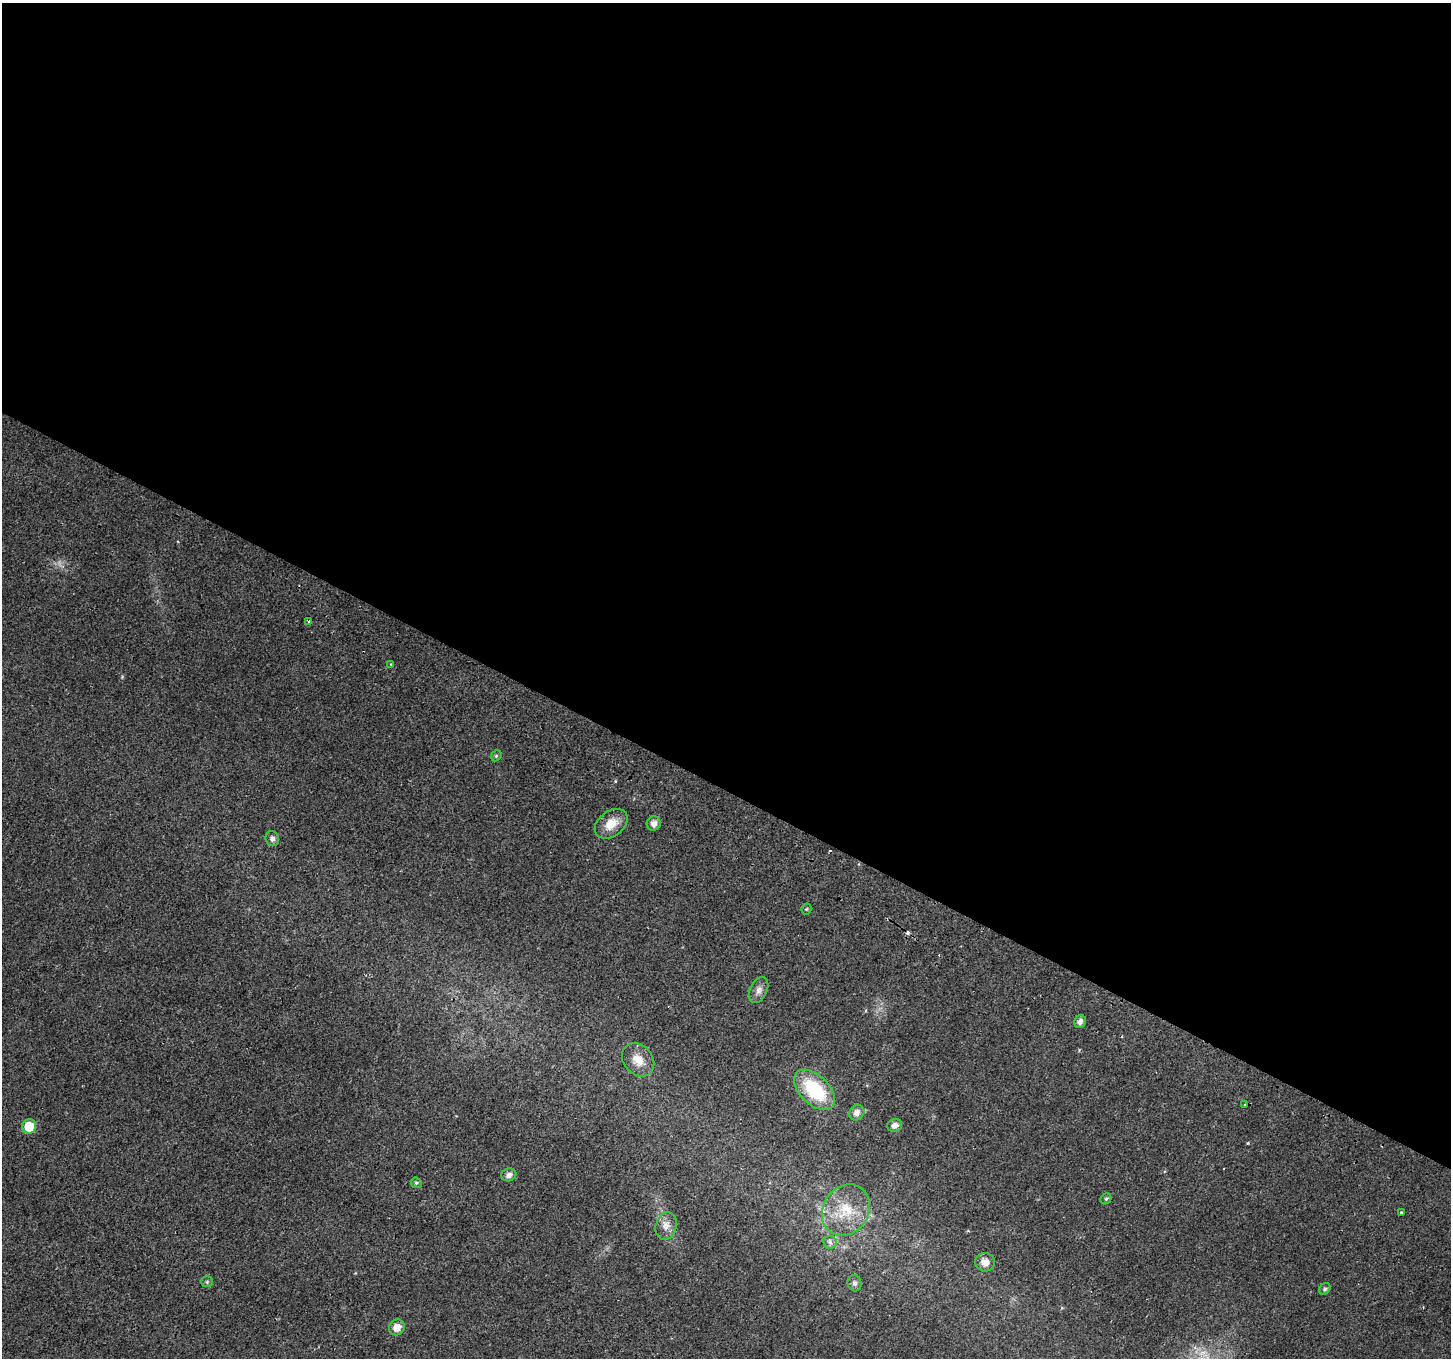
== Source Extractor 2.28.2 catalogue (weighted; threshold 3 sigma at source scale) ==
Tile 3 of 4 x 4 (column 3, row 1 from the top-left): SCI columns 2935-4383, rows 4387-5742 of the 5859 x 5992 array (HDU 1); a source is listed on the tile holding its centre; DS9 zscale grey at full resolution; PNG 1453 x 1360 px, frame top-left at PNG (2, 3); each listed source drawn as its Kron ellipse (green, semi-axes under 4 px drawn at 4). Shown black and unused: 58% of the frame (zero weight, under 2 of 3 exposures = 3% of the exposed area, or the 3 px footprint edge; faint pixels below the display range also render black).
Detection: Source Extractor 2.28.2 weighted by HDU 2 'WHT'; one run over the whole footprint, this tile lists its part. Background 0.0266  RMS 0.0078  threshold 0.0352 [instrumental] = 3 sigma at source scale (4.5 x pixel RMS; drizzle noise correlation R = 1.50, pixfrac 1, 0.0396/0.0396 arcsec/px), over >= 5 px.
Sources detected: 31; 4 cosmic-ray / hot-pixel residue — neither listed nor drawn; the other 27 listed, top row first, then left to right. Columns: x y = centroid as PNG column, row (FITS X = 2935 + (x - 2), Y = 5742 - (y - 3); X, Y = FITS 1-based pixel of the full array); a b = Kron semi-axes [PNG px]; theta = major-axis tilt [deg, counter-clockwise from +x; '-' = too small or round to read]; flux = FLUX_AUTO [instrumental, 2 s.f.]
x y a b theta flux
309 622 3 3 - 54
391 664 3 2 - 0.93
496 756 6 4 47 1.1
654 823 7 7 - 4.5
611 824 18 12 38 12
272 839 7 6 - 2.8
806 909 5 5 - 1.1
759 990 14 8 65 4.6
1080 1022 7 5 68 3.2
638 1060 18 14 -49 11
814 1090 25 14 -44 48
1245 1105 3 3 - 1.2
857 1113 8 7 - 4
895 1125 7 6 - 3.8
29 1126 7 7 - 18
509 1175 7 6 - 3.5
416 1183 6 5 - 1.3
1106 1199 6 5 - 1.2
846 1210 27 23 57 27
1401 1212 3 3 - 3
666 1226 14 10 74 6.5
830 1242 7 6 - 2.4
985 1262 10 9 - 6.2
207 1282 6 5 - 1.3
855 1283 8 7 - 2.4
1325 1289 6 5 - 1.6
397 1327 8 7 - 6.8
Overlapping masked pixels (flux is a lower limit): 1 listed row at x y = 309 622